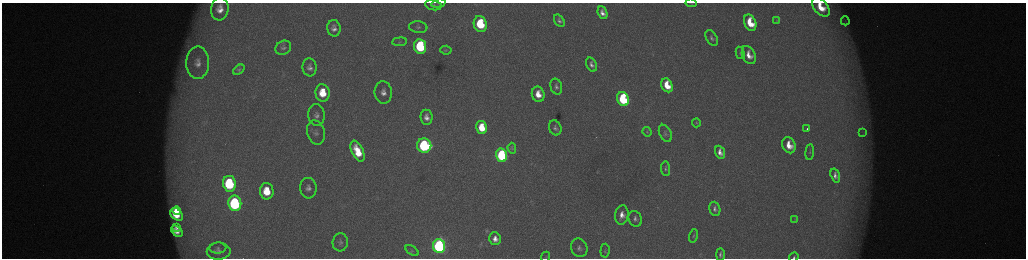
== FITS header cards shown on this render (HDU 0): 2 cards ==
NAXIS1  =                 2048 /fastest changing axis
NAXIS2  =                  512 /next to fastest changing axis

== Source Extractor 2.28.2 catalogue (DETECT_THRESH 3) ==
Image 2048 x 512 px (HDU 0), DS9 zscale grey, zoomed out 1/2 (1 PNG px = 2 x 2 image px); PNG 1028 x 260 px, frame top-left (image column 1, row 511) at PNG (2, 3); each listed source drawn as its Kron ellipse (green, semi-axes under 4 px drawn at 4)
Background 173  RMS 1.9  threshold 5.73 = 3 sigma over >= 5 px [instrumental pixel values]
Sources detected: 78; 5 cannot appear on this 1/2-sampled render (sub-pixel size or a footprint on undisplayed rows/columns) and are neither listed nor drawn; the other 73 listed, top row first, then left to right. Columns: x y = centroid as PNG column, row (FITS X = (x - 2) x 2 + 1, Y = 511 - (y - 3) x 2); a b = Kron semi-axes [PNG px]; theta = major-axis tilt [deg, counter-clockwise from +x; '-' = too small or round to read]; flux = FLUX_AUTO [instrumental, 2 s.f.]
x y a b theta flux
438 3 7 3 15 630
691 3 5 2 - 360
433 5 8 5 -11 1200
821 7 11 7 -49 9600
220 9 11 9 85 4900
603 13 6 4 -69 2500
776 20 3 2 - 280
559 21 7 4 -55 1300
845 21 4 3 - 360
750 23 8 6 -66 12000
480 24 8 6 -79 24000
418 27 9 5 -6 1500
334 28 8 6 -86 2400
712 38 9 5 -59 1300
399 42 7 2 5 390
420 47 7 6 - 38000
283 48 8 6 32 1200
446 50 6 4 -6 640
740 53 6 4 -76 580
749 55 10 6 -65 4600
198 63 16 11 88 5700
591 65 7 5 -62 1800
310 67 9 7 -85 2300
239 70 6 4 37 730
667 85 7 5 -66 9700
556 87 8 5 -74 1400
383 92 11 8 -81 3700
323 93 9 7 -85 11000
538 94 8 6 -75 6000
623 99 7 5 -70 42000
317 115 11 8 -88 2500
426 117 7 6 - 2700
696 123 4 4 - 420
482 127 6 5 - 11000
555 128 8 6 -68 1400
807 129 2 2 - 1100
647 132 5 4 - 480
862 132 4 2 - 270
316 133 12 8 -75 2900
665 133 9 5 -62 1100
789 145 8 6 -66 6700
424 146 7 7 - 59000
512 148 5 4 - 480
357 151 11 5 -65 11000
720 152 7 5 -67 2900
810 152 8 3 86 670
502 155 7 5 -75 51000
666 169 7 4 -85 810
835 176 7 4 -71 2000
229 184 8 6 -82 36000
308 188 10 8 -84 2500
267 191 8 7 - 11000
235 203 8 6 -82 62000
715 209 7 5 -72 1500
177 211 4 3 - 4100
177 214 7 5 -42 11000
622 215 9 6 80 3900
635 219 8 6 -66 1600
795 219 3 2 - 230
177 227 4 3 - 1400
177 231 7 4 -41 3300
693 236 7 3 79 520
495 239 6 5 - 3100
340 242 9 7 86 1600
439 246 7 6 - 130000
218 248 8 5 3 1200
579 248 9 8 - 2200
219 251 12 8 1 2600
412 251 7 4 -35 660
605 251 7 4 85 810
720 254 6 3 90 1100
546 257 5 3 - 370
794 257 5 3 - 720
At the frame edge (FLAGS 8, measured only in part): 4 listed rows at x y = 438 3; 691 3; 821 7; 794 257
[5 sub-pixel or undisplayed-footprint detections neither listed nor drawn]